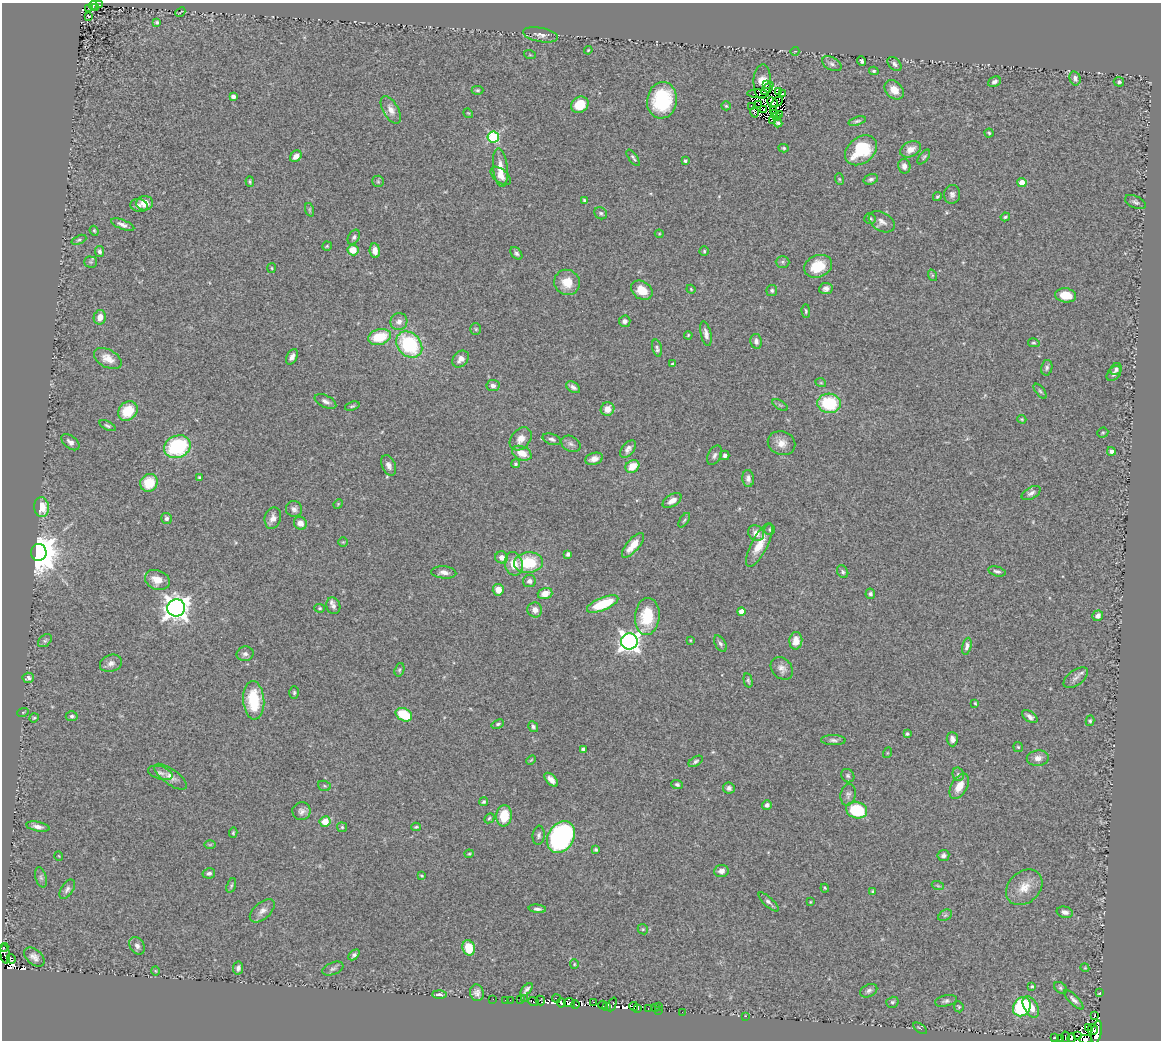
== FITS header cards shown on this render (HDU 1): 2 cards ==
NAXIS1  =                 1159
NAXIS2  =                 1038

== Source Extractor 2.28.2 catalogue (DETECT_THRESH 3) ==
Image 1159 x 1038 px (HDU 1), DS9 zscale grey, 1 PNG px = 1 image px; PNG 1163 x 1042 px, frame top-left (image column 1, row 1038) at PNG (2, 3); each listed source drawn as its Kron ellipse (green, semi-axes under 4 px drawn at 4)
Background 0.606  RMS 0.038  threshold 0.114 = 3 sigma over >= 5 px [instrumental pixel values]
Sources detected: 340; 23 with non-positive FLUX_AUTO (blend fragments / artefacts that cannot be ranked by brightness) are neither listed nor drawn; the other 317 listed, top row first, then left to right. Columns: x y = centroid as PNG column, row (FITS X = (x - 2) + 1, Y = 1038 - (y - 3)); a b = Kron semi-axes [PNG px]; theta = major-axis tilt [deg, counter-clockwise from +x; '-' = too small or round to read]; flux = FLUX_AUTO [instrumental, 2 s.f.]
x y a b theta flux
100 5 3 2 - 4.7
93 6 4 3 - 2.4
89 8 2 2 - 8.6
96 8 3 2 - 7.1
180 12 5 2 - 2
88 16 3 2 - 1.5
157 22 4 4 - 5.4
540 35 18 7 -11 15
588 50 4 3 - 2.4
795 51 4 3 - 1.6
530 55 6 4 -18 2.8
862 61 4 3 - 4.8
832 64 10 6 -28 9.1
894 64 8 5 -46 6.9
874 71 5 3 - 3.8
1075 78 7 5 -74 7.3
762 81 17 8 88 1.4
994 82 7 5 25 8.4
1119 82 5 5 - 4.5
767 85 3 2 - 1.4
767 88 7 2 44 2.2
477 90 6 4 1 3.4
894 90 11 8 -45 30
779 92 3 3 - 1.9
783 93 4 2 - 3.4
758 94 11 3 -2 3.8
233 96 4 3 - 9.8
662 100 18 15 81 190
773 102 6 3 -42 0.76
777 102 6 3 31 4.2
759 104 4 2 - 3.5
580 105 9 7 32 49
726 106 4 4 - 3.3
751 106 3 2 - 1.6
763 109 2 2 - 4.4
391 110 15 7 -60 19
773 111 2 2 - 4.4
754 112 5 2 - 4.3
468 113 5 4 - 2.4
775 114 4 2 - 4.8
779 114 3 3 - 12
776 117 3 3 - 13
772 120 3 2 - 2.8
857 121 9 4 18 5.3
778 123 4 3 - 5.6
989 133 4 4 - 3.7
493 137 5 5 - 270
783 148 5 3 - 3.6
911 149 11 7 26 20
861 150 18 13 39 130
296 156 6 5 - 16
924 157 8 4 53 4.5
633 158 9 3 -54 4.9
685 161 3 3 - 4.4
904 166 7 6 - 12
500 167 19 7 -84 31
501 176 12 6 -40 17
839 179 6 3 -71 2.8
871 179 7 5 18 6.7
250 181 5 4 - 3.5
378 181 6 5 - 4.3
1022 182 4 4 - 27
952 194 9 8 - 10
937 197 4 3 - 3.2
584 200 4 3 - 3
1135 202 11 6 -26 7.5
145 203 8 7 - 28
139 205 8 6 -8 9.7
310 210 7 4 -71 3.5
601 213 7 5 -33 5.4
1005 217 5 4 - 3.8
870 219 6 5 - 4.8
882 222 14 9 -30 15
123 225 12 4 -21 11
94 231 5 4 - 3.3
659 234 4 4 - 2.4
354 237 8 5 58 6.3
79 240 8 3 23 4.1
327 246 5 4 - 3
353 250 5 5 - 34
99 251 5 4 - 6.7
375 251 7 5 -82 15
704 251 4 4 - 3.1
516 253 7 5 -50 5.6
91 262 6 5 - 3.9
783 262 7 6 - 5.1
818 266 14 11 24 66
272 268 5 3 - 2.7
932 275 6 4 -72 2.7
567 282 13 12 - 41
691 289 4 3 - 2.3
826 289 6 5 - 9.5
642 290 11 8 -35 36
772 290 5 5 - 5
1066 295 10 7 -8 40
806 311 7 4 -89 3.7
100 317 7 6 - 21
625 321 6 5 - 8.8
399 322 9 8 - 14
476 329 5 5 - 3.9
706 334 13 5 -77 11
688 335 4 3 - 2.5
379 337 11 7 15 83
756 341 7 5 -79 8.6
1034 343 6 4 -14 3.7
409 344 14 11 -46 210
657 348 9 4 -76 8.1
292 357 8 5 63 11
108 359 15 9 -28 26
461 359 9 7 48 15
672 364 3 3 - 3.1
1047 368 8 5 78 5.9
1116 369 6 5 - 6
1114 374 9 5 48 9
821 383 5 3 - 2.4
493 386 6 5 - 9.3
573 387 8 5 -32 8.8
1040 391 9 4 -51 4.7
325 401 11 6 -25 11
829 403 12 9 -5 140
780 405 9 3 -31 3.7
352 406 7 4 18 4
607 409 7 6 - 24
128 411 11 8 47 70
1022 419 4 3 - 2.7
108 426 9 4 -27 5.2
1103 433 5 5 - 3.5
521 439 13 9 50 22
552 439 9 5 -18 8.3
70 442 10 6 -38 11
781 443 14 11 -21 25
571 444 10 7 -27 9.4
177 447 13 11 23 220
628 449 10 6 52 10
1111 451 4 4 - 8.3
522 453 10 6 -24 33
715 455 10 6 62 8.2
725 455 5 4 - 5.5
594 459 9 6 15 16
515 464 4 4 - 3.9
389 465 11 6 -67 12
632 466 7 6 - 37
199 477 3 3 - 2.9
748 478 8 6 -85 10
149 483 9 8 - 59
1031 493 10 5 28 9.2
672 501 10 6 31 19
338 504 5 4 - 2.5
42 507 10 7 -85 41
294 509 8 8 - 9.5
166 518 5 5 - 6.6
273 518 11 8 74 15
684 520 8 3 56 3.7
300 523 7 6 - 20
770 530 5 5 - 4
756 533 8 7 - 18
343 542 5 4 - 2.9
633 545 15 6 49 36
759 545 24 8 62 44
39 552 8 8 - 6300
568 554 4 4 - 8.4
502 557 6 6 - 16
528 562 14 10 4 110
514 564 12 8 -78 40
997 571 9 4 -14 7.3
444 572 12 6 -5 14
843 572 7 5 -59 5.7
157 580 13 9 -22 32
529 581 6 6 - 9
498 590 6 5 - 26
545 593 7 5 17 24
870 594 5 5 - 5.4
603 604 17 6 22 110
333 606 8 7 - 11
176 608 9 8 - 2300
320 608 5 4 - 3.3
535 610 7 7 - 15
741 611 4 4 - 20
647 616 18 12 85 97
1098 616 6 5 - 13
690 640 3 3 - 1.9
45 641 8 5 39 5.4
629 641 8 8 - 1500
796 641 9 6 85 26
720 644 9 5 -59 6.6
967 646 9 4 76 8.9
245 654 8 7 - 8.5
111 663 11 8 20 14
782 668 12 9 -48 15
399 670 7 4 72 4.4
28 678 5 5 - 6.2
1076 678 14 7 36 13
748 680 7 4 -76 3.9
294 693 6 4 -89 4
254 700 19 10 -86 110
975 703 3 3 - 2.8
23 712 5 3 - 2.3
404 715 9 6 -26 87
72 716 6 5 - 5.8
1030 717 9 5 -35 9.6
34 718 5 4 - 3
1090 721 5 4 - 4
498 724 6 4 21 4.4
533 727 5 4 - 5.4
907 734 4 4 - 3.6
952 739 7 5 -88 9.1
833 740 12 5 -1 7.9
1018 747 5 4 - 3.1
583 749 4 3 - 5.6
887 753 5 3 - 2
1038 758 11 7 7 15
531 760 5 3 - 2.4
696 761 8 4 32 5.2
160 773 13 6 -17 11
958 774 7 5 -76 5.7
848 776 7 6 - 5.9
171 777 19 7 -36 20
551 780 8 4 -46 14
677 784 6 4 -21 4.4
324 786 6 5 - 4
959 786 14 8 60 34
729 788 6 5 - 8.1
848 795 11 7 78 9.6
484 802 4 4 - 5
767 805 5 5 - 8.1
857 810 11 8 -17 130
301 811 9 9 - 12
504 816 10 7 84 67
489 818 6 4 45 3.6
325 822 5 5 - 40
38 827 12 4 -11 11
342 827 5 5 - 3.5
416 827 4 3 - 3.1
233 833 5 4 - 3.6
539 835 10 6 83 7.6
561 837 17 13 60 550
210 845 6 4 1 2.9
596 850 3 3 - 4.8
469 854 4 4 - 2.9
943 855 6 5 - 8.1
59 856 5 3 - 1.7
721 871 7 6 - 11
209 873 6 5 - 7.8
422 876 3 2 - 2.6
41 877 10 5 -74 7.4
231 885 7 4 71 4.8
938 886 6 3 -19 2.9
1024 887 20 15 43 44
825 888 4 3 - 2.8
67 889 11 6 58 8.6
872 891 4 3 - 3
768 902 13 4 -43 8.1
810 902 3 2 - 1.8
537 909 9 4 -6 7.6
262 911 15 8 41 17
1065 912 8 5 -13 9.7
945 915 7 5 31 5.1
643 929 5 5 - 3.5
137 946 9 7 -55 9.8
4 947 5 3 - 9
469 948 8 6 -73 66
5 954 9 4 -81 69
354 955 6 4 43 7.3
34 957 11 7 -39 13
11 959 5 3 - 65
574 964 5 4 - 2.9
238 968 7 5 80 8.6
1085 968 4 3 - 2.3
333 969 11 6 23 7.4
155 971 5 3 - 2
1032 986 4 4 - 4.6
1060 988 7 5 -41 5
527 989 7 3 49 7.5
869 991 9 6 28 8.4
1100 992 3 2 - 9.8
477 993 8 7 - 12
439 995 7 4 -2 8.4
493 999 2 2 - 6.2
520 999 3 2 - 3
524 999 2 2 - 3.3
556 999 4 3 - 130
505 1000 2 2 - 10
510 1000 2 2 - 10
1074 1000 13 4 -45 8.4
540 1001 5 2 - 10
946 1001 11 5 12 8.2
533 1002 5 3 - 99
593 1002 3 2 - 7.6
892 1002 6 5 - 5
561 1003 4 3 - 200
569 1003 5 4 - 66
575 1004 4 3 - 11
612 1004 7 2 66 74
603 1005 4 3 - 19
607 1006 3 2 - 89
634 1006 4 2 - 50
659 1007 3 2 - 7.9
959 1007 5 4 - 3.5
1022 1007 10 8 57 200
1031 1007 11 6 -61 30
655 1008 3 2 - 6.5
638 1009 3 2 - 60
648 1009 3 2 - 11
658 1010 3 2 - 7.8
682 1012 2 2 - 11
1095 1015 3 3 - 32
746 1016 2 2 - 47
920 1028 8 3 -36 3.1
1088 1028 3 2 - 160
1093 1030 5 5 - 100
1097 1032 11 5 79 300
1077 1036 3 2 - 49
1054 1037 3 3 - 57
1066 1037 6 2 -79 150
1071 1038 5 2 - 110
1061 1039 3 2 - 16
1085 1039 6 3 -1 270
At the frame edge (FLAGS 8, measured only in part): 5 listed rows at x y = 5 954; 1066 1037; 1071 1038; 1061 1039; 1085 1039
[23 non-positive-flux detections neither listed nor drawn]